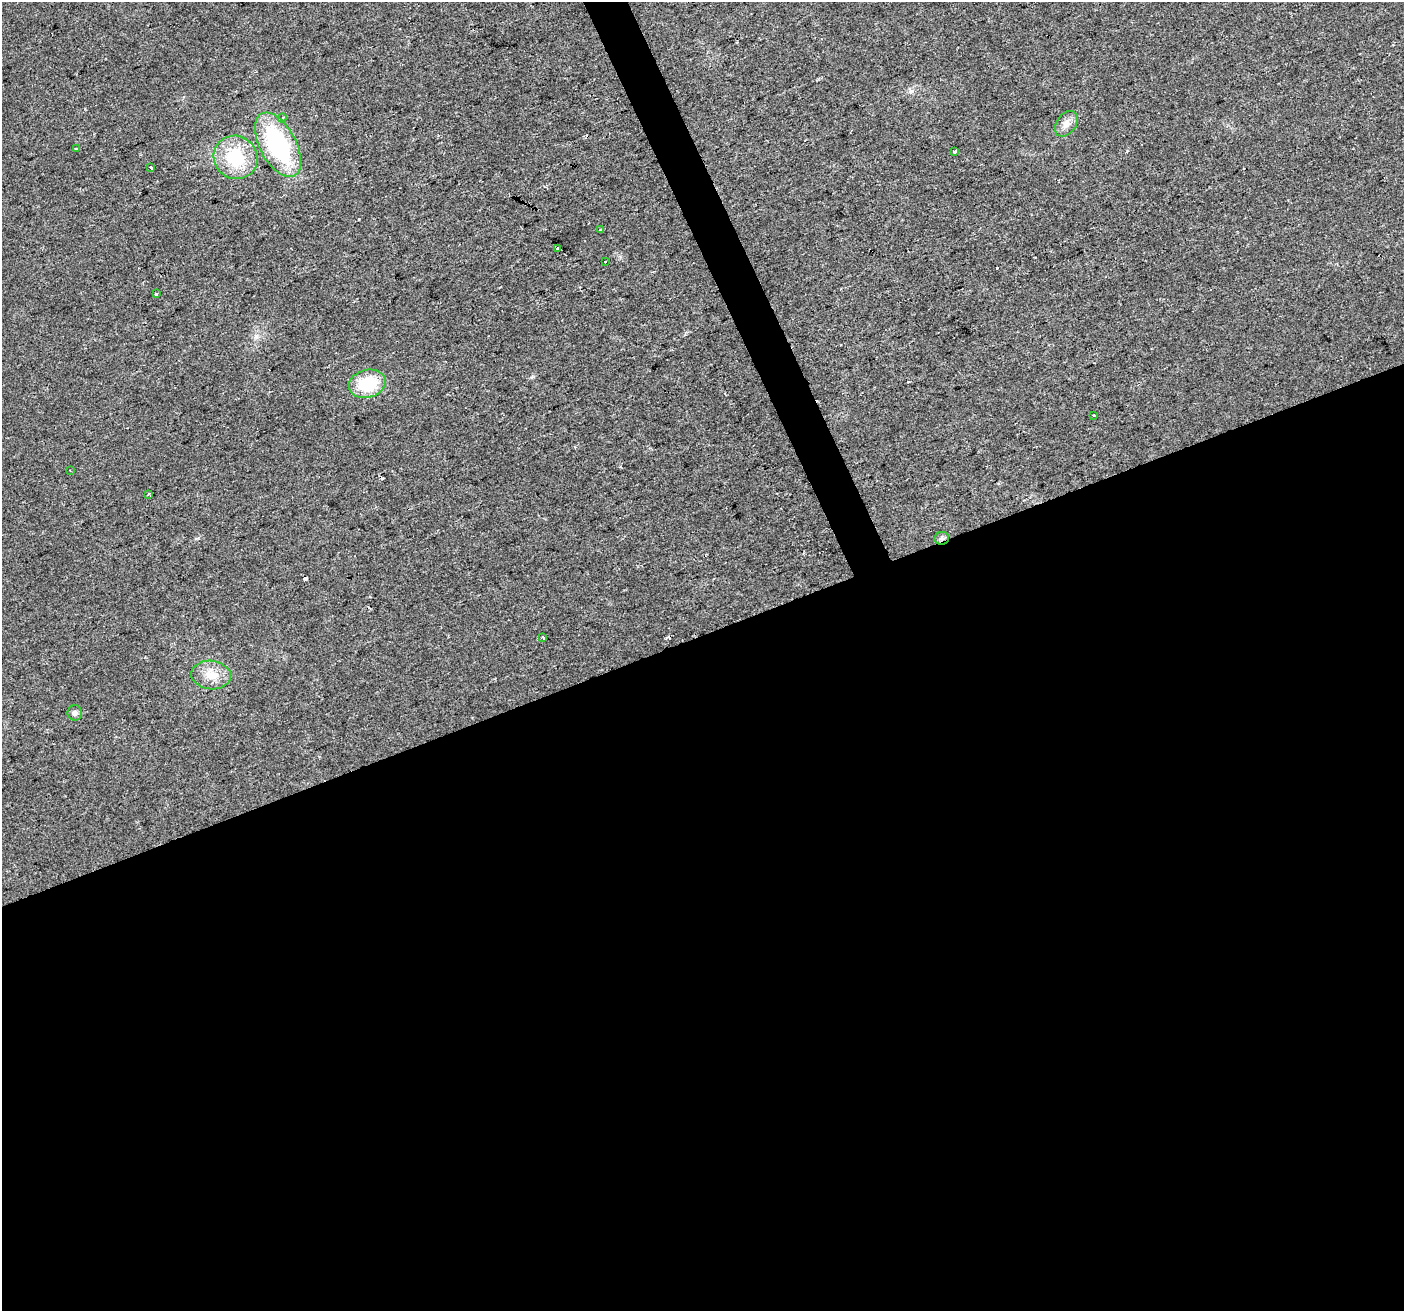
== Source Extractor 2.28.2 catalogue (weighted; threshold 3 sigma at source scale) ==
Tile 15 of 4 x 4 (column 3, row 4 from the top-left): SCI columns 2805-4206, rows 142-1450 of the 5607 x 5461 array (HDU 1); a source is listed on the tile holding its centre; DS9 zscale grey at full resolution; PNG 1406 x 1313 px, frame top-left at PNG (2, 2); each listed source drawn as its Kron ellipse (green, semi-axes under 4 px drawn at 4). Shown black and unused: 53% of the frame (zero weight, under 2 of 3 exposures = <1% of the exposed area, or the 3 px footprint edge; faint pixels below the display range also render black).
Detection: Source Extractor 2.28.2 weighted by HDU 2 'WHT'; one run over the whole footprint, this tile lists its part. Background 0.0293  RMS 0.0063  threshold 0.0285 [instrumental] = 3 sigma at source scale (4.5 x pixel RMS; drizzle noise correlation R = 1.50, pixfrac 1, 0.0396/0.0396 arcsec/px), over >= 5 px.
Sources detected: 23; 4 cosmic-ray / hot-pixel residue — neither listed nor drawn; the other 19 listed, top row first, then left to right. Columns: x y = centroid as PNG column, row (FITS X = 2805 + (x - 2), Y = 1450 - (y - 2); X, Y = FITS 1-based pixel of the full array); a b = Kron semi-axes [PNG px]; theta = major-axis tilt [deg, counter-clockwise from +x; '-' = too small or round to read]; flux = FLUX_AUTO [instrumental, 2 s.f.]
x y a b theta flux
282 118 5 4 - 0.98
1066 124 14 9 54 4.7
278 145 35 18 -62 73
77 149 3 3 - 1.8
954 151 3 3 - 13
236 157 22 21 - 30
151 168 3 3 - 4.9
601 230 4 3 - 0.91
558 248 3 3 - 4.8
605 261 3 2 - 0.63
156 294 3 3 - 1.5
367 384 19 14 14 26
1094 416 3 3 - 3.5
70 470 2 2 - 0.48
148 494 3 2 - 0.9
942 538 7 6 - 1.6
543 637 4 3 - 1.4
211 675 20 14 -6 10
75 713 8 7 - 1.8
Overlapping masked pixels (flux is a lower limit): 1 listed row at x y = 942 538
Unlisted compact peaks at least as high as the median listed source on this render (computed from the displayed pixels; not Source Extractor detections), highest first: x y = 359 219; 256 336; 198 538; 912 91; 1127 151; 531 377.